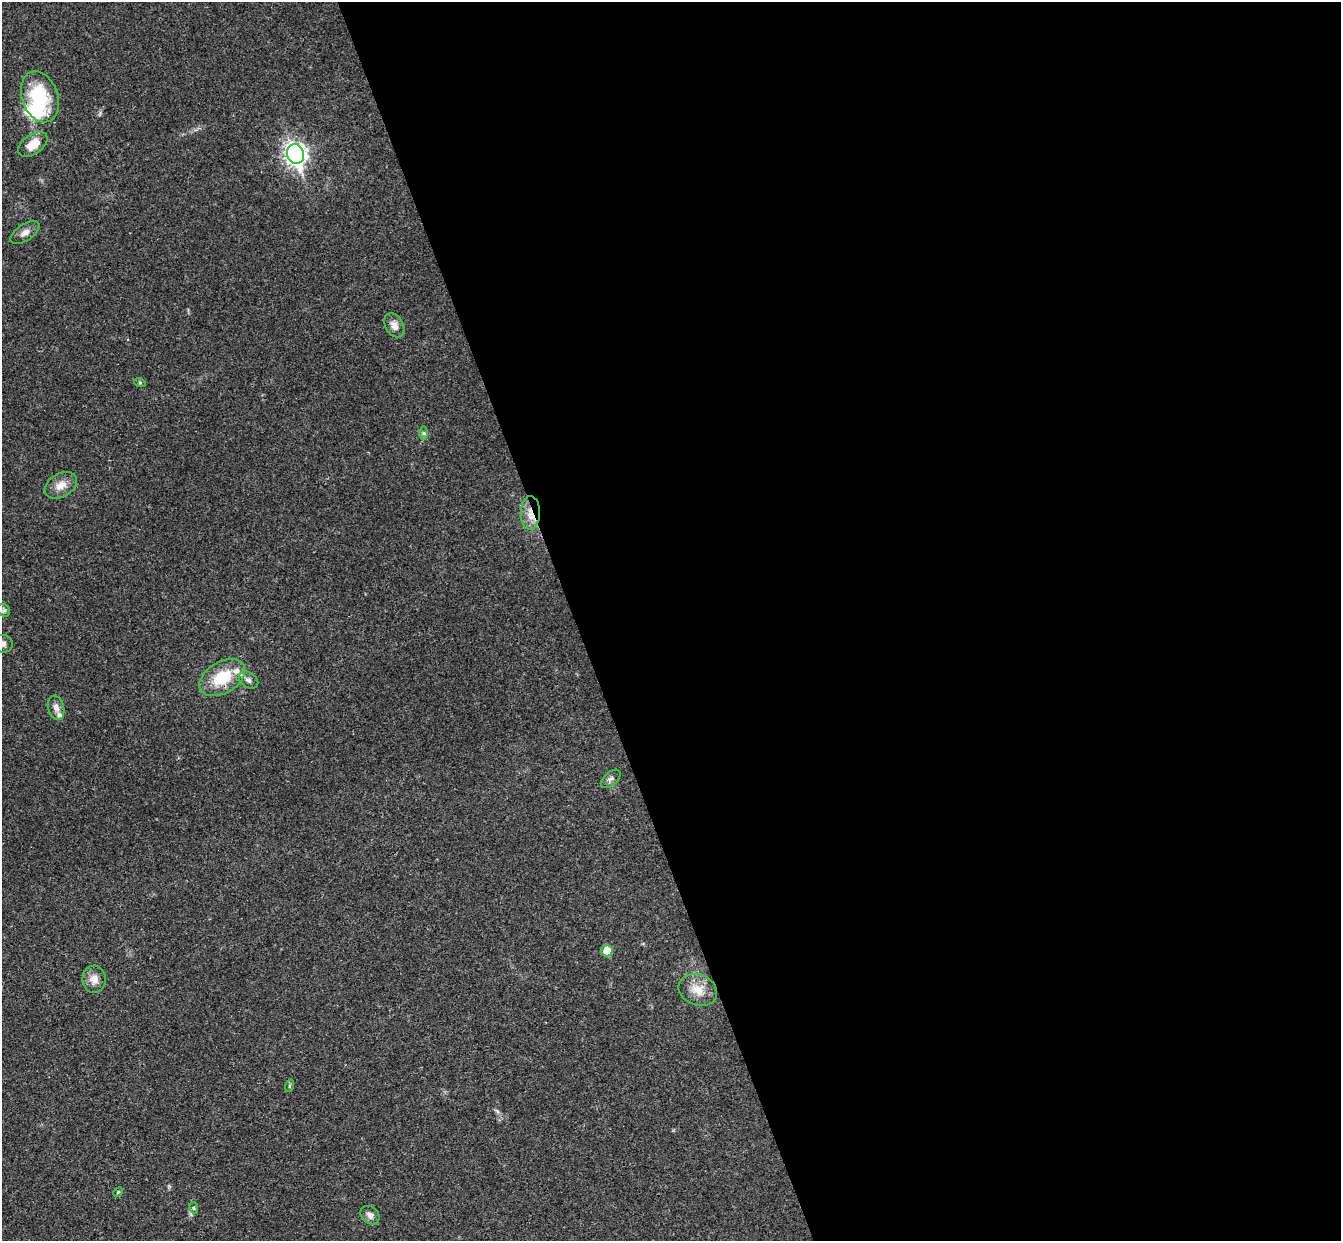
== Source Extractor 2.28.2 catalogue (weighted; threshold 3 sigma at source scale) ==
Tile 8 of 4 x 4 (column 4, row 2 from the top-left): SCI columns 4074-5412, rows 2773-4011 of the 5468 x 5422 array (HDU 1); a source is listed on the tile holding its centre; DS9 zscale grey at full resolution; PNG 1343 x 1243 px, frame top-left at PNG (2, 2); each listed source drawn as its Kron ellipse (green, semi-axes under 4 px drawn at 4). Shown black and unused: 57% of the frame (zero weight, under 3 of 4 exposures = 6% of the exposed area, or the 3 px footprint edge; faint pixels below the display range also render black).
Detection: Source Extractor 2.28.2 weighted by HDU 2 'WHT'; one run over the whole footprint, this tile lists its part. Background 0.0399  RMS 0.0027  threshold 0.0121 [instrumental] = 3 sigma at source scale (4.5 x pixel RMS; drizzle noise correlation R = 1.50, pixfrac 1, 0.05/0.05 arcsec/px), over >= 5 px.
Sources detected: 25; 1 inside a brighter object's white glare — neither listed nor drawn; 2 inside a brighter listed object's ellipse — not listed separately; the other 22 listed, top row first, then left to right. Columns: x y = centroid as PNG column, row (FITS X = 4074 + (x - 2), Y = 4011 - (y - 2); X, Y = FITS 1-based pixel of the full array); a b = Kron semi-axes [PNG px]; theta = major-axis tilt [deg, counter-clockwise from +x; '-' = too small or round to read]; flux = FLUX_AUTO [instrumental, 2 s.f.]
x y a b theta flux
40 97 26 18 -70 17
33 144 16 9 35 4.5
295 154 10 8 -72 150
25 233 16 8 33 1.8
394 325 13 9 -61 2.1
140 383 6 4 -19 0.32
424 433 7 4 -90 0.53
61 485 17 11 30 3.1
530 513 17 9 90 3.4
4 610 7 5 -43 0.55
2 644 10 9 - 1.5
222 678 25 15 31 10
249 680 10 7 -34 1.2
56 708 12 8 -74 1.6
611 779 12 6 40 0.95
607 951 6 5 - 4.6
94 979 13 11 -87 2.6
698 990 20 15 -22 4.5
289 1086 6 4 72 0.31
118 1192 5 4 - 0.35
194 1208 5 3 - 0.27
370 1215 10 8 -44 1.3
Overlapping masked pixels (flux is a lower limit): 1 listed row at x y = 530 513
Isophote crosses this tile's border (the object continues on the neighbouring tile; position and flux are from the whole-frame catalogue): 1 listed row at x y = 2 644